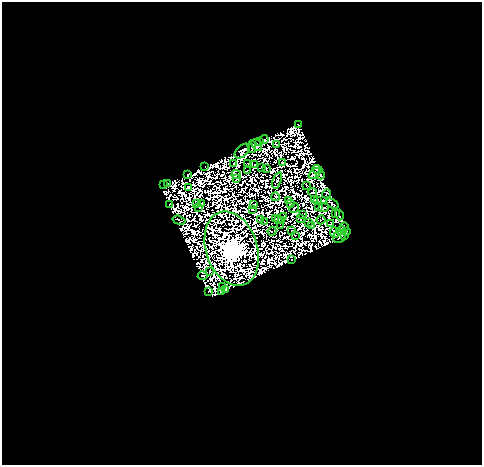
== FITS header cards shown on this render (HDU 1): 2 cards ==
NAXIS1  =                  480
NAXIS2  =                  463

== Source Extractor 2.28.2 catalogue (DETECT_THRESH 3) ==
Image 480 x 463 px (HDU 1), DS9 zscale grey, 1 PNG px = 1 image px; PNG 484 x 467 px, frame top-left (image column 1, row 463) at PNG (2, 2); each listed source drawn as its Kron ellipse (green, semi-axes under 4 px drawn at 4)
Background 0.517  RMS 1.9e-04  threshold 5.61e-04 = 3 sigma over >= 5 px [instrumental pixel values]
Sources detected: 180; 104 with non-positive FLUX_AUTO (blend fragments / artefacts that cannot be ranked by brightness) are neither listed nor drawn; the other 76 listed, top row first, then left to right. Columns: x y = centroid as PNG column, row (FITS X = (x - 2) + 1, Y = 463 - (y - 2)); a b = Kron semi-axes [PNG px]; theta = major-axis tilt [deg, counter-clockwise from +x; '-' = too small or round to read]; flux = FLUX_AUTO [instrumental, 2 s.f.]
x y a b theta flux
299 124 4 2 - 1.7
264 139 4 2 - 95
260 141 3 2 - 27
257 145 6 4 -53 39
277 145 3 2 - 49
252 146 6 2 -87 38
242 151 9 5 43 5.1
282 163 2 2 - 28
234 164 2 2 - 0.73
247 164 3 2 - 4.8
255 165 2 2 - 11
205 166 2 2 - 11
261 167 3 2 - 8.3
266 168 3 2 - 9.9
317 169 5 4 - 59
248 170 3 2 - 54
188 174 3 3 - 69
236 174 4 2 - 12
314 174 7 3 39 83
320 175 4 3 - 54
237 179 3 2 - 38
277 180 8 3 71 18
168 183 3 2 - 76
163 185 3 2 - 36
306 185 3 2 - 19
188 187 4 3 - 56
313 192 4 2 - 40
326 194 5 2 - 57
275 197 4 3 - 0.13
314 199 4 2 - 17
289 200 3 2 - 33
318 200 3 2 - 25
202 203 3 2 - 47
169 204 4 2 - 33
196 204 4 2 - 14
254 204 2 2 - 7.3
291 204 3 2 - 59
332 204 7 3 -33 40
319 206 3 2 - 8.6
199 207 2 2 - 25
294 208 5 2 - 40
323 208 5 2 - 61
253 209 3 2 - 45
302 214 3 2 - 14
336 214 2 2 - 29
339 215 5 2 - 38
284 216 2 2 - 6.6
301 218 3 2 - 4.9
276 219 2 2 - 5.8
179 220 6 2 -18 3.6
260 220 3 2 - 7.3
279 220 2 2 - 8.9
321 220 4 2 - 7.5
282 221 3 2 - 30
265 222 3 2 - 9.7
309 222 3 2 - 13
330 224 4 2 - 11
311 225 2 2 - 8.2
280 226 2 2 - 11
344 227 4 3 - 29
292 230 2 2 - 10
341 230 5 3 - 95
272 231 4 2 - 18
346 232 3 2 - 39
335 233 5 3 - 0.93
295 235 2 2 - 21
345 236 3 2 - 67
339 237 6 5 - 110
232 248 38 25 -72 160000
292 260 3 2 - 43
210 271 3 2 - 61
203 276 5 2 - 13
222 286 2 2 - 28
226 289 4 2 - 21
208 291 4 2 - 50
221 292 3 2 - 19
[104 non-positive-flux detections neither listed nor drawn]